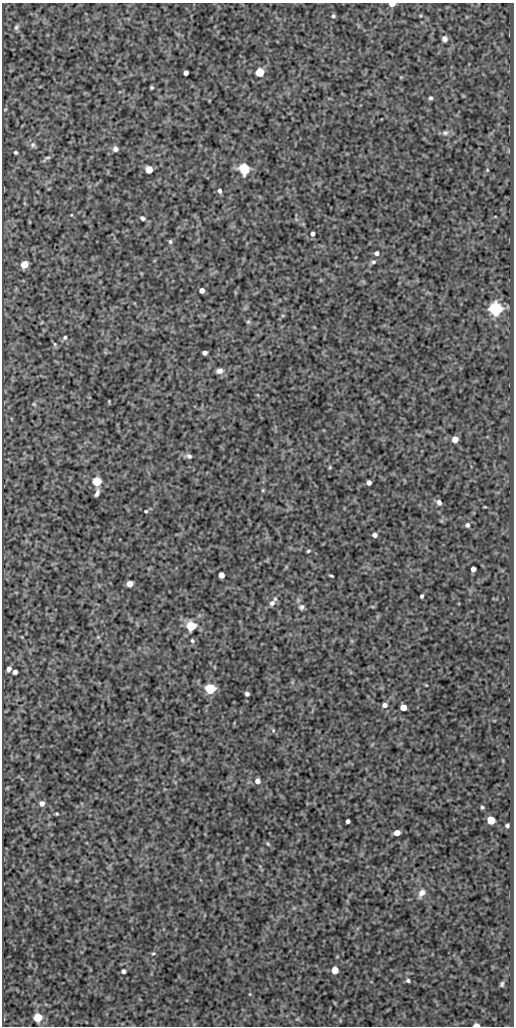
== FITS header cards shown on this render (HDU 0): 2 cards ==
NAXIS1  =                  512
NAXIS2  =                 1024

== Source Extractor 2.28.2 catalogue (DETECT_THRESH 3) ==
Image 512 x 1024 px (HDU 0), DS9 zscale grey, 1 PNG px = 1 image px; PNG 516 x 1028 px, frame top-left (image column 1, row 1024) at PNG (2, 3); no overlay
Background 329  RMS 0.83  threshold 2.48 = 3 sigma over >= 5 px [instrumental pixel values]
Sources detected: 83; all 83 listed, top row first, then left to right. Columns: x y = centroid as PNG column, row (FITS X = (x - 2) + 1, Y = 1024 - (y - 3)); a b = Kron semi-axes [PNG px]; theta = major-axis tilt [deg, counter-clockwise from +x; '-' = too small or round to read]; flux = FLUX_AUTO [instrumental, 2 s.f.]
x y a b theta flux
392 4 5 3 - 770
333 16 5 4 - 100
16 27 8 6 70 150
444 39 6 6 - 180
259 72 5 5 - 2300
186 73 4 4 - 260
152 87 3 3 - 75
430 98 5 4 - 110
445 133 10 7 17 200
33 145 7 7 - 160
115 149 6 6 - 200
15 152 3 3 - 87
47 158 11 4 14 110
149 169 5 5 - 1200
244 169 6 5 - 6300
487 170 5 4 - 56
219 191 5 5 - 170
71 215 4 3 - 45
142 218 6 4 -33 150
312 234 4 4 - 180
170 242 5 5 - 110
377 253 5 5 - 150
373 262 7 5 21 130
24 264 5 5 - 1600
202 290 4 4 - 360
496 308 6 6 - 12000
248 322 6 5 - 90
65 337 5 5 - 110
55 344 5 5 - 80
205 353 4 4 - 230
219 371 9 6 7 250
109 401 5 2 - 49
34 404 5 4 - 70
455 439 5 5 - 760
189 456 8 5 -16 180
330 467 5 4 - 64
97 481 5 5 - 2900
369 483 4 4 - 280
263 490 5 4 - 64
97 493 8 4 70 220
439 502 6 5 - 250
485 507 5 3 - 47
146 511 4 3 - 66
467 525 6 5 - 150
375 535 5 4 - 240
308 551 5 3 - 76
473 569 4 4 - 350
221 575 5 4 - 530
331 576 4 2 - 71
130 584 5 5 - 630
422 596 4 3 - 110
275 599 6 5 - 110
272 603 7 6 - 240
301 607 8 7 - 180
191 626 5 5 - 4300
98 637 5 5 - 70
192 640 6 5 - 100
9 669 5 4 - 240
15 672 4 4 - 230
426 685 5 3 - 43
210 689 5 5 - 5300
247 694 4 4 - 180
385 705 6 5 - 260
403 707 5 5 - 790
273 730 6 4 -79 86
257 781 5 5 - 310
42 803 5 5 - 310
482 807 3 3 - 87
57 814 4 3 - 65
491 820 5 5 - 2300
348 821 4 4 - 170
507 825 4 3 - 100
397 833 5 4 - 640
268 844 8 4 -54 86
422 893 12 7 57 360
153 954 5 3 - 69
335 970 5 5 - 980
123 971 4 4 - 190
408 981 5 4 - 120
502 984 6 4 75 110
250 994 5 3 - 44
38 1017 5 5 - 3000
476 1025 5 3 - 610
At the frame edge (FLAGS 8, measured only in part): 2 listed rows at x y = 392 4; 476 1025